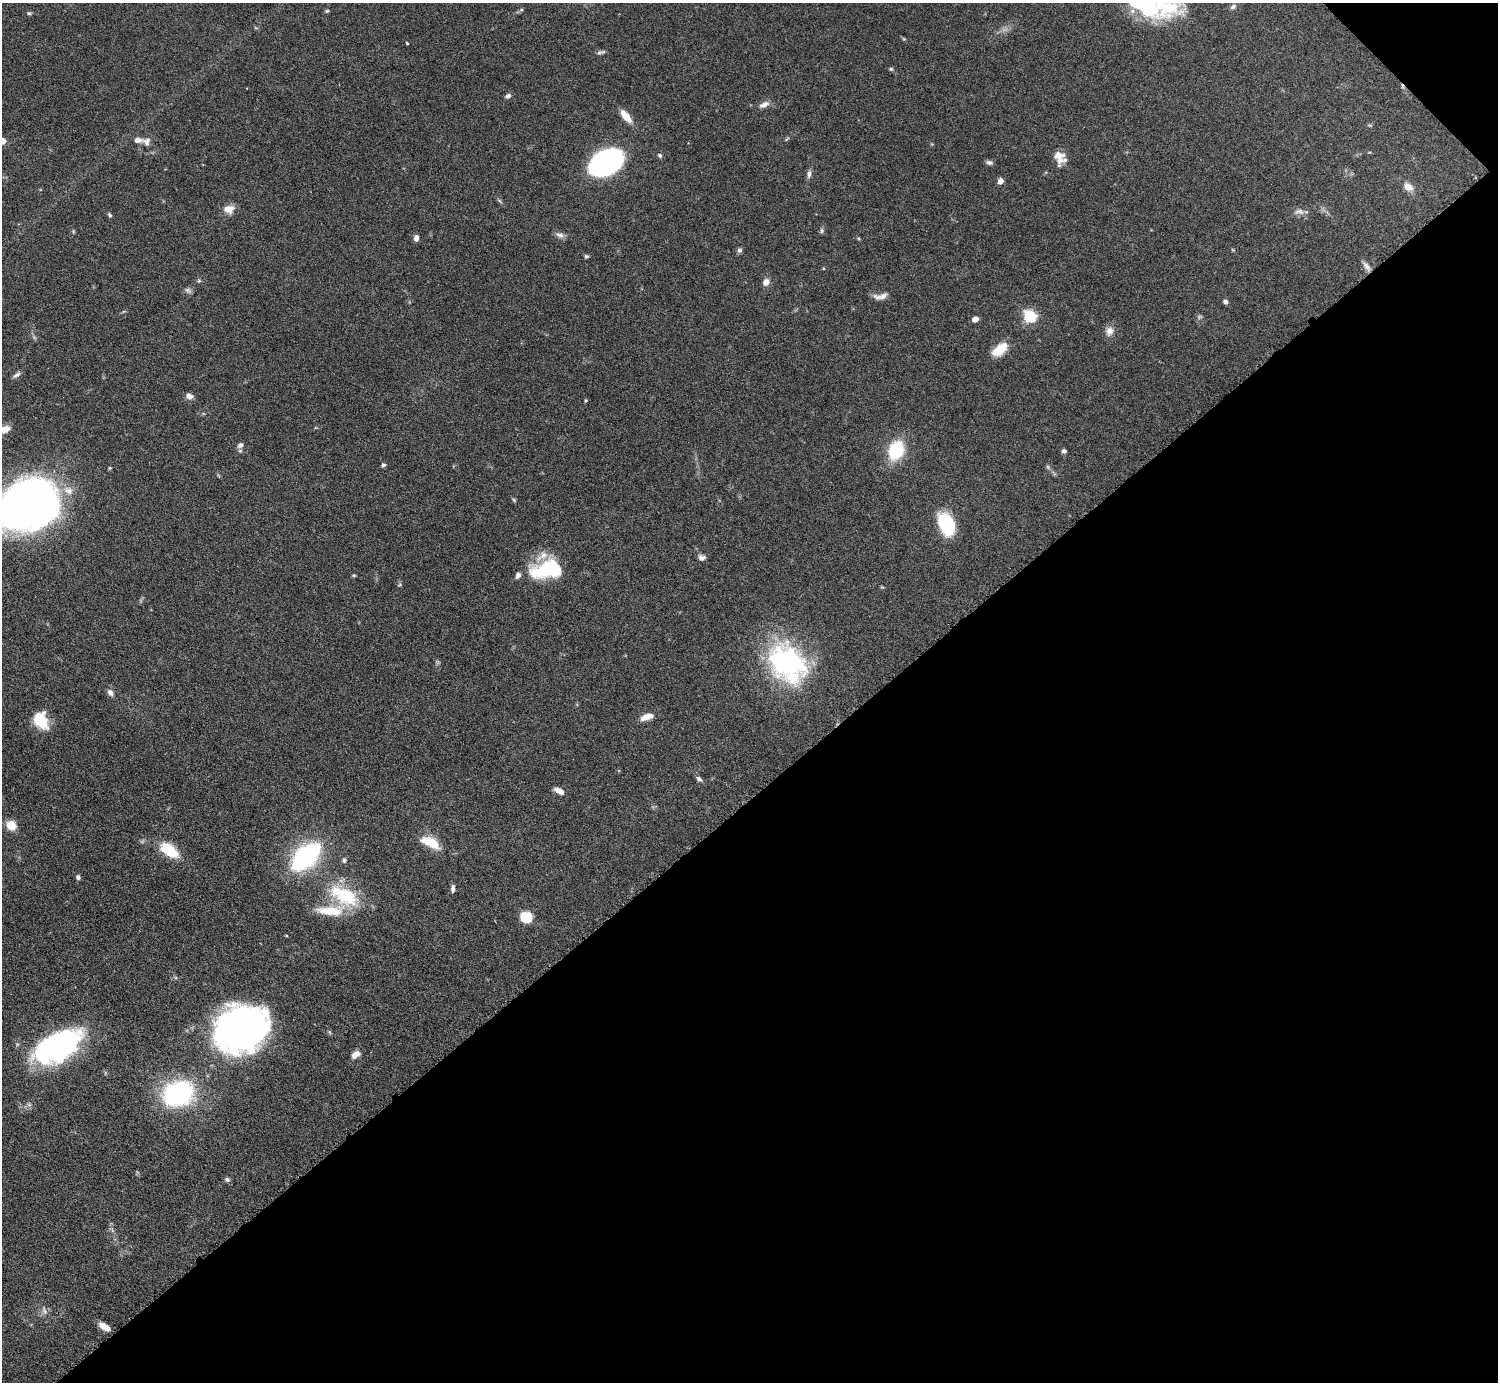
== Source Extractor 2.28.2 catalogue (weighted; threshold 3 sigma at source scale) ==
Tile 12 of 4 x 4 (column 4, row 3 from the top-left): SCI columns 4494-5989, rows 1690-3069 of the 6034 x 6030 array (HDU 1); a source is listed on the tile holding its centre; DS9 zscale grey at full resolution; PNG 1500 x 1384 px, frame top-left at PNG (2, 3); no overlay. Shown black and unused: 43% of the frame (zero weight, under 4 of 7 exposures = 3% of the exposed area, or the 3 px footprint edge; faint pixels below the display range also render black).
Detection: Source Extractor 2.28.2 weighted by HDU 2 'WHT'; one run over the whole footprint, this tile lists its part. Background 0.073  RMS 0.0036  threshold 0.0146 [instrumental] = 3 sigma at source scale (4.09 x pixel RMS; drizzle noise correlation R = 1.36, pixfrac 0.8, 0.05/0.05 arcsec/px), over >= 5 px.
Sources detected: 88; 1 too faint to see at this stretch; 3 inside a brighter object's white glare — not listed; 9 inside a brighter listed object's ellipse — not listed separately; the other 75 listed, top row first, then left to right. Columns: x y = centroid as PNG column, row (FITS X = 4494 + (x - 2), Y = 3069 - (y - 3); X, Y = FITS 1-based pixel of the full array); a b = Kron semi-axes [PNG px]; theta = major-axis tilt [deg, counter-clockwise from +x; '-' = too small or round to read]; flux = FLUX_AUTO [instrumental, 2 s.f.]
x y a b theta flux
1149 6 53 26 -42 28
1233 7 9 6 29 0.87
327 11 6 4 42 0.42
29 13 5 5 - 0.45
904 39 6 3 -18 0.36
407 43 3 3 - 0.28
601 52 14 4 16 0.78
891 69 5 4 - 0.43
508 96 8 6 28 0.81
764 104 15 7 25 1.7
626 116 14 6 -50 4.9
138 140 15 8 -1 1.9
3 141 5 4 - 4
660 155 5 5 - 0.57
1059 156 19 12 -75 3.8
607 161 23 17 18 92
989 162 9 5 -14 0.87
809 174 11 5 83 1.1
1000 181 7 6 - 1.3
1408 187 9 7 -32 3.5
229 209 14 11 3 3
1300 212 13 7 -4 1.6
110 215 6 4 -42 0.55
822 231 8 5 69 0.66
559 235 12 6 -14 1.4
416 238 6 5 - 1.6
739 250 6 6 - 0.76
586 256 6 4 -12 0.53
1367 266 13 6 -47 1.5
199 281 6 4 -18 0.47
766 282 9 7 57 2
187 290 10 5 -33 0.85
883 296 16 7 32 1.8
1225 302 5 5 - 1
1029 316 6 6 - 49
975 319 7 5 10 1.6
1109 331 13 10 58 2.2
1000 349 20 11 38 5.9
16 375 12 5 34 1
189 396 8 7 - 1.8
586 400 5 3 - 0.32
5 429 13 8 18 2.3
240 445 9 6 43 1.1
896 450 17 13 68 17
1064 451 5 5 - 0.88
383 465 5 4 - 0.61
1048 467 6 4 -71 0.52
514 500 6 4 -71 0.42
28 505 47 35 23 230
946 524 16 10 -56 34
702 558 8 6 -15 1.3
546 570 35 18 20 22
354 575 6 3 18 0.36
785 662 52 41 -32 51
110 693 9 7 -56 1.3
647 717 15 7 19 3.2
41 720 17 12 -61 11
699 779 9 5 -43 0.91
559 791 12 5 -27 2.1
11 825 12 10 -48 3.7
431 843 19 8 -27 9.6
169 850 23 12 -36 9.6
306 857 21 11 43 80
344 860 6 5 - 0.6
78 877 5 5 - 0.82
453 889 10 5 88 1
344 896 43 21 -26 19
526 917 9 8 - 10
241 1029 47 38 25 140
53 1051 45 24 -6 44
355 1055 11 7 36 2.1
178 1093 25 20 21 53
227 1180 6 6 - 0.77
44 1311 13 6 -72 1.4
104 1326 13 6 -31 2.9
Isophote crosses this tile's border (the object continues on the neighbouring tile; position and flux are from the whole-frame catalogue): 4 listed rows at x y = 1149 6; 3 141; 5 429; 28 505